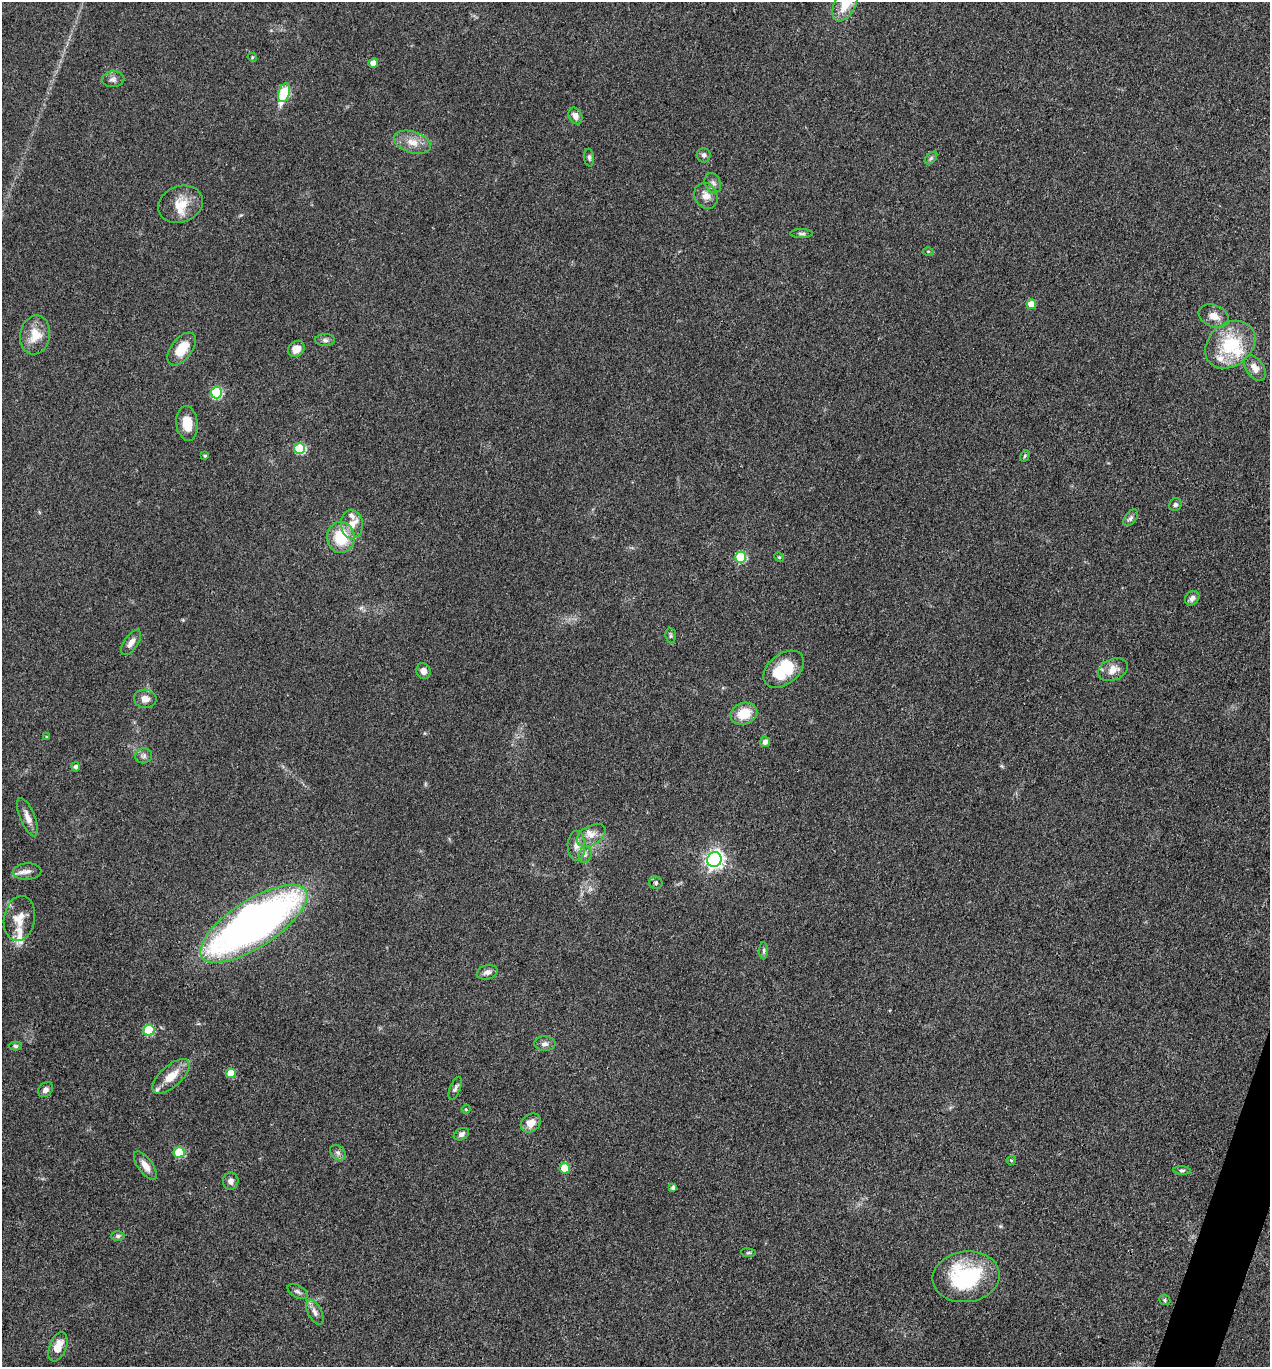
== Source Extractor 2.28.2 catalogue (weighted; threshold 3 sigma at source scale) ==
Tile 6 of 4 x 4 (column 2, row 2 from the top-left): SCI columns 1536-2803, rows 2731-4095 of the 5474 x 5460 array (HDU 1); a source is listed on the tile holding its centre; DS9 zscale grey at full resolution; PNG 1272 x 1369 px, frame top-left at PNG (2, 2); each listed source drawn as its Kron ellipse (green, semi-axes under 4 px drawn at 4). Shown black and unused: <1% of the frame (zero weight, under 3 of 4 exposures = <1% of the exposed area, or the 3 px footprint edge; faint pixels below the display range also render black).
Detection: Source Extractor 2.28.2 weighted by HDU 2 'WHT'; one run over the whole footprint, this tile lists its part. Background 0.0922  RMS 0.0059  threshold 0.0264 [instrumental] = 3 sigma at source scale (4.5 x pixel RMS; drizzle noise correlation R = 1.50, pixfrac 1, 0.05/0.05 arcsec/px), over >= 5 px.
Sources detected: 90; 8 inside a brighter listed object's ellipse — not listed separately; the other 82 listed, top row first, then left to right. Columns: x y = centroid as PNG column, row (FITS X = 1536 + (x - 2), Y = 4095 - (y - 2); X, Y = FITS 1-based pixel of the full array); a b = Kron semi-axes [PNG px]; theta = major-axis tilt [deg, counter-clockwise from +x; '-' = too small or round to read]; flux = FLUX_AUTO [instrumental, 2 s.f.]
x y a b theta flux
845 3 20 10 63 15
252 57 5 4 - 0.54
373 63 5 4 - 5.1
113 79 11 8 2 2.3
284 93 10 5 71 35
575 116 8 6 -65 3.7
412 142 19 10 -18 7.3
704 155 7 7 - 1.6
589 158 9 5 -84 1.3
931 158 7 4 45 1.1
713 183 10 8 -67 2.3
706 196 13 11 -61 5.2
181 204 23 18 21 12
802 234 11 3 0 1.2
928 251 5 3 - 0.51
1031 304 5 5 - 7.4
1214 316 16 10 -23 5.4
35 335 19 15 81 11
325 340 10 6 -2 1.9
1230 345 27 21 39 32
182 349 19 10 52 13
296 349 9 7 38 5.7
1255 368 14 9 -56 5.1
216 393 6 5 - 43
187 423 17 10 -83 9.3
300 449 5 5 - 32
205 456 4 4 - 0.85
1025 456 6 4 62 0.91
1175 504 6 6 - 1.4
1131 518 9 5 53 1.8
352 524 14 11 -84 6.1
341 537 15 14 - 20
741 557 5 5 - 30
779 557 5 4 - 0.54
1192 598 8 6 45 2.5
671 636 8 5 -85 1.1
131 642 14 6 56 3.7
784 669 23 15 39 24
1113 670 16 10 22 5.9
423 671 8 7 - 3.3
145 699 11 9 -5 4.4
744 714 14 10 20 13
46 737 4 3 - 0.67
765 742 5 5 - 2.5
144 756 8 7 - 2.1
76 767 4 4 - 1.6
28 817 20 7 -67 4.6
591 835 15 9 29 5.5
576 846 15 9 -89 4.4
585 855 8 6 73 1.8
714 860 7 7 - 240
27 871 14 8 1 3.5
656 883 7 6 - 1.1
19 919 23 15 80 10
254 924 62 23 33 360
764 951 8 4 89 1.2
487 972 10 7 16 2.8
149 1030 5 5 - 27
545 1044 11 7 0 2.6
15 1046 6 4 -1 0.97
231 1073 5 5 - 12
171 1076 23 10 41 10
455 1088 12 5 69 1.8
45 1090 8 6 47 2.3
466 1109 4 4 - 0.68
531 1123 11 8 36 6
461 1134 8 5 27 1.8
179 1152 5 5 - 25
338 1153 9 6 -42 1.9
1011 1160 4 4 - 0.71
145 1166 17 7 -54 5.2
565 1168 5 5 - 16
1182 1170 9 4 -4 1.2
231 1181 8 7 - 2.7
673 1188 4 3 - 1.4
118 1236 6 5 - 1.2
748 1253 7 3 -7 0.75
966 1277 34 25 7 52
298 1291 11 6 -30 1.9
1165 1300 6 5 - 0.86
315 1312 13 7 -63 3.1
58 1347 15 8 68 7.7
Isophote crosses this tile's border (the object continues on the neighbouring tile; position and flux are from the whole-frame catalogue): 1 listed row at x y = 845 3